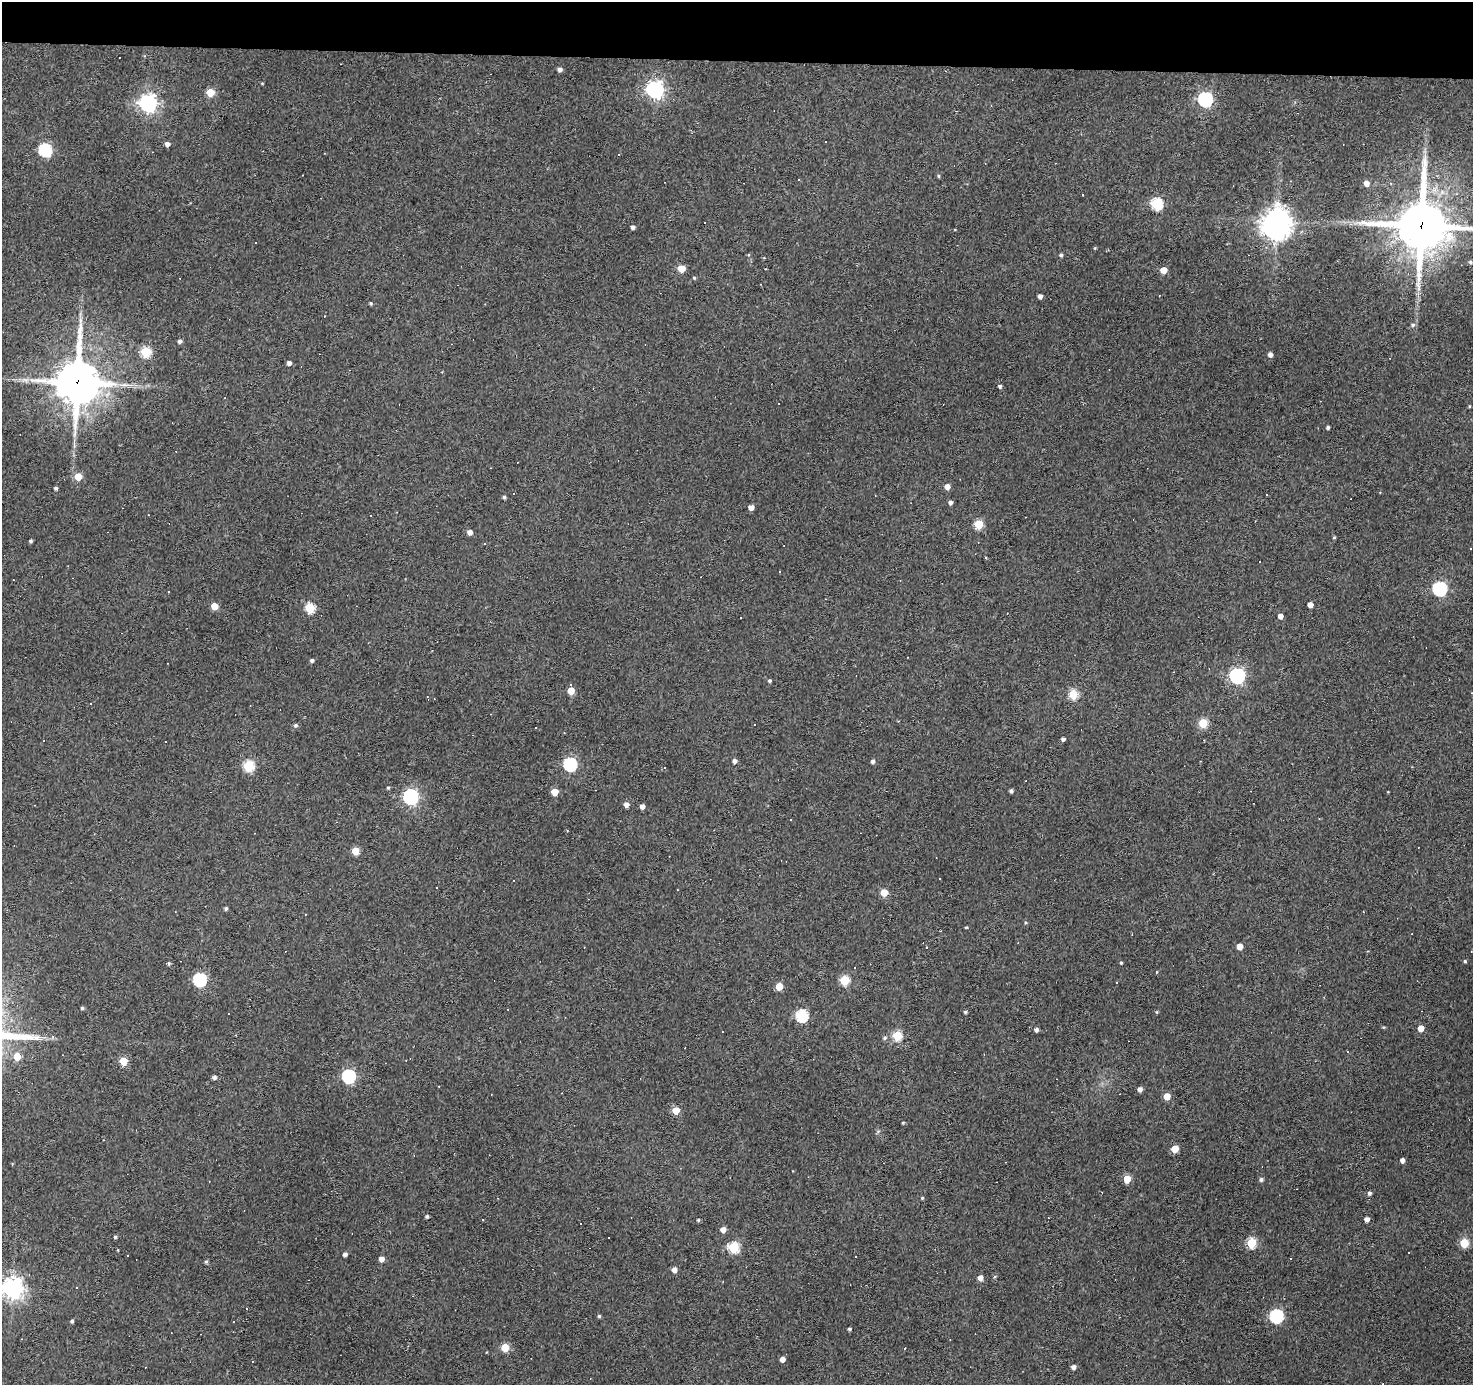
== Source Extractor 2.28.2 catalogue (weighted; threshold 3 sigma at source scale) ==
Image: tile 2 of 3 x 3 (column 2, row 1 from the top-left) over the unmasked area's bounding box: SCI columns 1471-2941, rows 2955-4337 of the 4411 x 4436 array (HDU 1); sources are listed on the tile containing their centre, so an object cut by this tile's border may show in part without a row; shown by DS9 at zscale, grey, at full resolution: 1 PNG px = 1 image px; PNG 1475 x 1387 px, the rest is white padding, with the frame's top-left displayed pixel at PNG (2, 2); no overlay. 4% of this frame is shown black and not used: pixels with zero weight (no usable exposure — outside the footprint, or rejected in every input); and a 3 px margin inside the footprint's outer edge (the drizzle kernel's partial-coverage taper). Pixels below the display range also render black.
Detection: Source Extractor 2.28.2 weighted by HDU 2 'WHT'; one run over the whole footprint, this tile lists its part. Background 0.112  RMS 0.0086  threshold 0.0389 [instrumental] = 3 sigma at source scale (4.5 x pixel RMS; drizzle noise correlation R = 1.50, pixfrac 1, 0.05/0.05 arcsec/px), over >= 5 px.
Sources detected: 160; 1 inside a brighter object's white glare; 29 cosmic-ray / hot-pixel residue — not listed; the other 130 listed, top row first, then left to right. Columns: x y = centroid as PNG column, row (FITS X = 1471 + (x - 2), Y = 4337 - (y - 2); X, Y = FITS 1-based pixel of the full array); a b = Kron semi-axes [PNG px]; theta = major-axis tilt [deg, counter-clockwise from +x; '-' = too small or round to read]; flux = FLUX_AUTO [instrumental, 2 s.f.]
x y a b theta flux
560 69 4 4 - 3.2
655 90 7 7 - 340
210 92 5 5 - 23
1205 99 6 6 - 160
148 103 7 7 - 390
167 144 5 4 - 3.6
45 150 6 6 - 110
618 155 3 2 - 0.58
938 176 4 4 - 1.1
798 179 2 2 - 0.7
1366 183 5 5 - 5.4
1157 204 6 6 - 81
1277 221 9 8 - 1000
1421 226 18 16 -89 4000
633 227 4 4 - 2.9
1061 255 4 4 - 1.6
1470 262 4 4 - 1.4
681 268 5 5 - 19
1163 270 5 4 - 12
694 278 4 3 - 1
1159 295 3 2 - 0.57
1040 296 4 4 - 3.4
371 303 4 4 - 1.2
80 320 7 4 90 2.4
1413 325 6 5 - 1.8
179 341 5 4 - 2.2
146 352 5 5 - 51
1270 354 4 4 - 3.6
289 363 4 4 - 3.2
77 383 16 14 88 2800
1000 386 4 4 - 1.7
1469 406 4 3 - 0.74
1328 427 3 3 - 1.8
78 477 5 5 - 15
947 487 5 4 - 5.6
55 488 4 3 - 1.6
504 497 4 4 - 1.5
950 502 4 4 - 2.6
751 507 4 4 - 5.5
979 524 5 5 - 34
470 532 5 4 - 5
1334 537 4 4 - 0.97
31 541 3 3 - 1.4
986 558 4 3 - 0.67
780 572 3 3 - 1.8
1440 589 6 6 - 150
1310 605 4 4 - 5.7
214 606 5 5 - 13
310 608 5 5 - 45
1280 616 4 4 - 5
312 660 4 4 - 1.9
1237 676 6 6 - 190
769 681 4 4 - 1.5
570 684 3 2 - 1.5
571 691 5 5 - 16
1073 694 5 5 - 42
1203 723 5 5 - 38
296 725 5 5 - 1.9
1063 739 4 4 - 2.7
734 761 4 4 - 3.3
873 761 4 4 - 2.4
570 764 6 6 - 120
248 766 5 5 - 60
388 788 4 4 - 0.86
1011 791 4 4 - 2.1
555 792 5 5 - 16
410 797 6 6 - 230
626 804 5 5 - 4.3
642 807 4 4 - 4.3
355 851 5 5 - 20
939 879 3 3 - 2.7
436 888 2 2 - 0.76
884 893 5 5 - 18
226 909 4 4 - 1.5
966 927 5 3 - 0.79
1240 946 5 4 - 9.3
1465 961 4 3 - 1.1
169 963 4 4 - 1.6
1121 963 4 3 - 0.98
200 980 6 6 - 120
844 980 5 5 - 44
779 986 5 4 - 18
82 1008 4 4 - 1.2
965 1012 4 3 - 1.3
1157 1012 5 3 - 0.81
802 1015 6 6 - 90
1421 1028 5 4 - 11
1036 1030 4 4 - 2.5
53 1036 5 3 - 1
897 1036 5 5 - 42
885 1038 5 5 - 1.6
1348 1052 3 2 - 0.57
17 1056 5 5 - 18
123 1061 5 5 - 25
349 1076 6 6 - 140
214 1077 4 4 - 2.7
1140 1089 4 4 - 3.7
1167 1096 5 4 - 12
676 1110 5 5 - 17
903 1123 4 3 - 0.84
1175 1149 5 4 - 20
1402 1160 4 4 - 3.5
1127 1179 5 4 - 23
1261 1179 4 4 - 2.2
1369 1193 4 4 - 2.3
922 1198 4 3 - 0.84
427 1216 4 4 - 1.7
1367 1219 4 4 - 5
698 1220 4 3 - 1.2
581 1224 3 3 - 3.1
723 1230 5 4 - 6.1
115 1237 4 3 - 1.3
1251 1243 5 5 - 48
1464 1243 5 5 - 35
733 1247 5 5 - 61
345 1254 4 4 - 2.7
381 1259 4 4 - 5.3
206 1262 5 4 - 1.3
674 1270 5 4 - 5.3
994 1277 5 3 - 0.97
980 1278 5 4 - 6
12 1288 7 7 - 590
599 1316 4 4 - 1.2
1276 1316 6 6 - 130
72 1321 4 3 - 1.8
849 1329 3 3 - 1.5
505 1347 5 5 - 26
782 1359 4 4 - 5.3
253 1361 3 2 - 0.63
1074 1367 4 4 - 3.6
Overlapping masked pixels (flux is a lower limit): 2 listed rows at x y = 1421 226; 77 383
Isophote crosses this tile's border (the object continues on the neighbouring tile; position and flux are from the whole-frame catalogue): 2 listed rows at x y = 1421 226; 12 1288